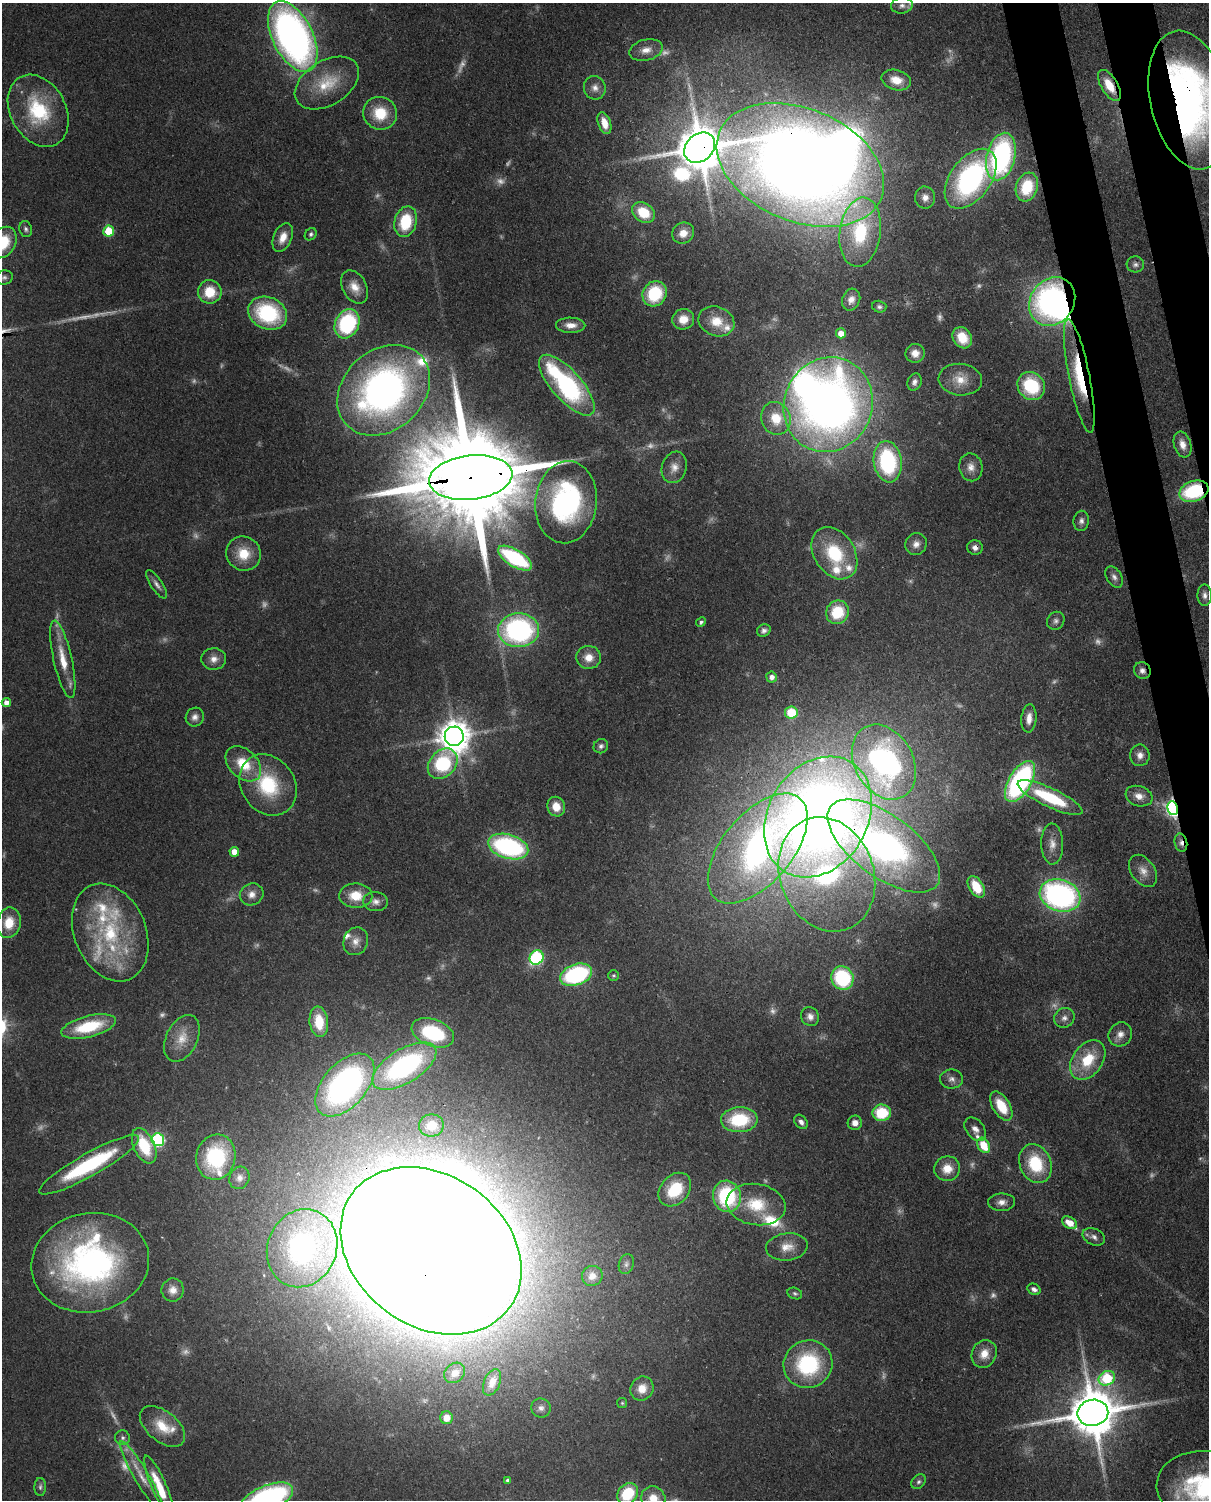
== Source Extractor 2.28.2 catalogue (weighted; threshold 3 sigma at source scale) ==
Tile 6 of 4 x 3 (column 2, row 2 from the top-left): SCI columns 1296-2502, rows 1651-3148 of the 5005 x 4911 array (HDU 1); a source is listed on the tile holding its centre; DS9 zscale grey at full resolution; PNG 1211 x 1502 px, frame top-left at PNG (2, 3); each listed source drawn as its Kron ellipse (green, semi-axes under 4 px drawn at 4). Shown black and unused: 4% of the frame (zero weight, under 3 of 4 exposures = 7% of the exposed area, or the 3 px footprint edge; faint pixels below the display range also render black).
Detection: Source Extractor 2.28.2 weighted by HDU 2 'WHT'; one run over the whole footprint, this tile lists its part. Background 0.105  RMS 0.0041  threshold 0.0186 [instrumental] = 3 sigma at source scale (4.5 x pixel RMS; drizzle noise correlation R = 1.50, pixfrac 1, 0.05/0.05 arcsec/px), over >= 5 px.
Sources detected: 243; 47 too faint to see at this stretch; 7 inside a brighter object's white glare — neither listed nor drawn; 14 inside a brighter listed object's ellipse — not listed separately; the other 175 listed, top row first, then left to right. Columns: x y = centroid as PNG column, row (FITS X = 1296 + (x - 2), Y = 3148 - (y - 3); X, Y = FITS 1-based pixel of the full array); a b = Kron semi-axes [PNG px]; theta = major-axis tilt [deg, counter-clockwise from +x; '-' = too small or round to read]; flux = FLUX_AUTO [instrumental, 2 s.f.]
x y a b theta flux
902 5 11 8 7 2.2
293 37 38 20 -63 230
646 50 17 10 14 4.8
896 80 15 10 -15 6.7
327 83 35 22 32 18
1109 85 17 8 -59 9.1
595 88 12 11 - 3.1
1189 100 70 39 -78 220
38 111 38 27 -61 33
380 113 17 16 - 14
604 123 11 6 -72 5.4
700 148 17 13 42 2100
1001 156 24 14 76 85
800 165 87 56 -23 890
971 179 34 20 54 88
1027 187 15 10 71 18
925 197 11 10 - 3.1
643 212 12 9 -36 13
406 222 15 11 74 20
26 229 8 6 -75 1.2
109 231 5 5 - 18
860 232 35 20 82 37
683 233 11 10 - 5.3
311 234 6 5 - 1
283 237 15 9 67 5.4
3 243 17 12 55 18
1135 264 9 8 - 1.6
4 278 9 7 12 1.4
355 287 18 12 -62 5.9
210 292 12 11 - 11
655 294 13 11 55 23
851 300 11 9 66 3.2
1052 302 25 21 55 120
879 307 7 6 - 1.1
268 313 20 16 -24 39
683 319 11 10 - 6.4
716 321 18 14 -21 9.2
347 324 15 12 62 47
571 325 15 7 -2 3.9
841 333 5 5 - 5.5
962 338 11 9 -60 10
915 353 9 9 - 4.2
1079 376 58 10 -79 27
960 380 22 16 -5 8.2
914 382 9 7 71 1.9
567 385 38 15 -49 73
1031 386 15 13 -50 28
384 390 51 40 43 200
828 405 48 44 66 370
776 418 17 14 -69 11
1182 444 13 8 -72 3.8
888 462 21 14 -82 51
674 467 16 12 73 4.4
971 467 14 11 -78 3.9
471 477 42 22 7 14000
1194 491 15 10 18 34
566 502 41 31 84 86
1081 521 10 7 82 1.9
916 544 11 10 - 2.9
975 547 8 7 - 2.1
834 553 28 20 -57 25
243 554 17 17 - 11
515 558 19 8 -31 41
1114 577 12 7 -58 2.1
157 584 16 6 -56 2.2
1205 595 11 7 -89 2
837 612 12 11 - 17
1056 621 9 8 - 1.8
701 622 5 4 - 1
519 630 20 17 3 90
764 630 7 6 - 1.6
589 657 12 11 - 5.5
63 659 40 9 -77 11
214 659 12 11 - 3.6
1142 671 9 8 - 2.3
771 677 5 5 - 2.5
6 703 4 4 - 3.1
791 712 6 6 - 10
195 717 10 8 54 2.4
1029 718 14 7 85 4
454 736 9 9 - 820
601 746 7 7 - 1.4
1140 755 11 9 87 3.1
884 762 40 29 -60 130
243 764 20 14 -44 14
443 764 17 13 48 33
1020 781 23 11 59 84
268 785 32 27 -56 30
1139 796 14 10 -19 4.1
1050 798 35 9 -25 28
556 807 10 8 -70 6.8
1173 808 7 5 -80 130
818 817 64 49 58 500
1181 843 9 6 -78 2.1
1052 844 20 11 -89 4.9
884 846 66 31 -37 210
508 847 20 12 -17 74
758 848 66 34 50 170
234 852 5 5 - 5.6
1143 871 18 12 -55 4.8
827 874 59 47 -69 76
976 887 12 7 -59 11
252 894 12 10 28 3.5
1060 895 21 15 -18 110
356 896 16 12 -2 9.8
376 902 12 9 -4 2.9
9 923 15 11 79 9.9
110 932 51 36 -68 49
356 941 14 12 68 4.3
537 957 7 6 - 54
576 975 16 10 20 56
614 975 5 5 - 0.65
842 978 12 11 - 34
810 1016 10 8 -57 2.7
1064 1018 10 9 - 2.4
319 1022 15 9 -82 12
89 1026 28 10 14 23
433 1033 22 13 -20 36
1120 1034 12 11 - 3.6
182 1038 25 15 64 9.6
1088 1060 22 15 53 16
404 1066 36 17 31 85
952 1079 11 9 -1 2.3
345 1085 37 21 49 130
1001 1106 16 8 -58 12
882 1113 9 8 - 18
739 1120 18 12 3 24
801 1122 8 5 -52 2
855 1123 7 7 - 3
431 1126 12 11 - 7.1
975 1129 13 9 -52 2.8
158 1140 6 6 - 62
984 1145 8 5 -60 11
144 1146 19 10 -65 19
216 1157 23 19 75 40
1035 1164 20 15 -65 22
89 1165 57 11 29 48
947 1169 13 12 - 6.5
239 1178 11 10 - 2.8
675 1190 19 14 48 19
727 1196 16 14 -75 40
1002 1202 13 8 2 3.1
756 1205 30 20 -9 19
1069 1223 8 5 -32 6.1
1094 1237 12 8 -24 2.1
787 1247 21 13 6 6.7
302 1248 40 34 68 110
431 1251 97 75 -36 4000
90 1263 59 49 12 140
626 1264 10 7 72 1.7
592 1276 10 10 - 3.2
1034 1289 7 5 -28 1.8
173 1290 11 11 - 3.9
795 1293 7 5 -21 0.89
984 1354 14 12 64 6.1
808 1364 25 23 29 41
455 1373 11 9 42 3.3
1107 1378 8 7 - 33
492 1382 14 8 67 3.9
642 1388 12 11 - 5.6
622 1403 5 5 - 0.56
541 1408 10 9 - 2.2
1093 1413 15 13 10 2400
446 1418 6 6 - 4.4
162 1426 26 15 -39 11
123 1438 7 7 - 1.5
142 1477 41 7 -60 8
507 1480 4 3 - 1.2
919 1482 8 6 45 1.2
1205 1486 48 35 -2 66
40 1487 9 5 89 1.3
159 1487 34 7 -66 13
628 1494 11 9 47 20
653 1498 12 11 - 6.4
266 1499 28 13 23 99
Overlapping masked pixels (flux is a lower limit): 17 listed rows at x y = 1109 85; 1189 100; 700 148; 800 165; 1052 302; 1079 376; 471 477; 1194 491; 975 547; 834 553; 1142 671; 1173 808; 818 817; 1181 843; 884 846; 431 1251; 1093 1413
Isophote crosses this tile's border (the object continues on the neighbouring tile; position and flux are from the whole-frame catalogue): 6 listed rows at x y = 1189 100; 3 243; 1205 1486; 628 1494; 653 1498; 266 1499